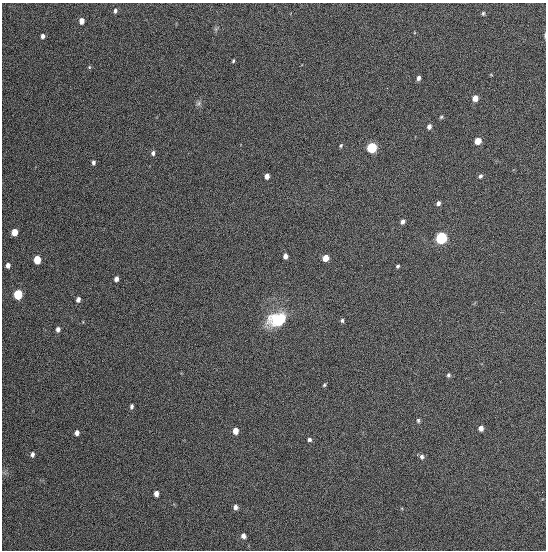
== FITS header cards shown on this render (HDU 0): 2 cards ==
NAXIS1  =                  544
NAXIS2  =                  548

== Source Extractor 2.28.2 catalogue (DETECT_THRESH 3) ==
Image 544 x 548 px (HDU 0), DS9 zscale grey, 1 PNG px = 1 image px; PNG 548 x 552 px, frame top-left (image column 1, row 548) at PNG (2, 3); no overlay
Background 1340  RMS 63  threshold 189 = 3 sigma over >= 5 px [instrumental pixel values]
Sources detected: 47; all 47 listed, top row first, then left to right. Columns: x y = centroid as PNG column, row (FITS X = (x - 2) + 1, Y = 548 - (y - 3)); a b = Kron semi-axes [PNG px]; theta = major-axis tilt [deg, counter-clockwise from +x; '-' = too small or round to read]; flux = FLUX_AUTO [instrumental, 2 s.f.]
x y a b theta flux
115 11 6 4 82 9500
483 13 5 4 - 5900
82 21 5 4 - 30000
43 36 4 4 - 14000
545 36 6 3 -90 4300
233 61 4 3 - 5200
89 67 5 5 - 4700
418 78 5 4 - 13000
475 98 5 5 - 33000
198 103 8 6 22 10000
441 117 5 4 - 5300
429 127 5 4 - 15000
478 141 5 5 - 52000
341 146 5 3 - 5600
371 148 6 5 - 320000
153 153 5 4 - 14000
93 162 4 3 - 12000
267 176 5 4 - 24000
480 176 6 5 - 8600
438 203 5 4 - 12000
403 222 5 4 - 14000
14 232 5 5 - 57000
441 238 6 6 - 530000
285 256 5 4 - 22000
325 258 5 5 - 52000
37 260 6 5 - 110000
8 265 5 4 - 18000
398 266 4 4 - 7200
116 279 5 4 - 20000
18 294 6 5 - 220000
78 299 5 4 - 16000
277 320 20 14 17 190000
342 320 5 4 - 7700
58 329 5 4 - 14000
448 375 5 4 - 7800
324 385 5 3 - 5800
131 406 5 4 - 8800
418 420 6 4 -76 6700
481 428 5 5 - 19000
235 431 5 5 - 36000
77 433 5 4 - 17000
309 440 5 5 - 8800
32 454 5 4 - 11000
422 457 7 6 - 11000
156 494 5 4 - 20000
235 507 5 5 - 15000
243 536 6 5 - 15000
At the frame edge (FLAGS 8, measured only in part): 1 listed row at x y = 545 36